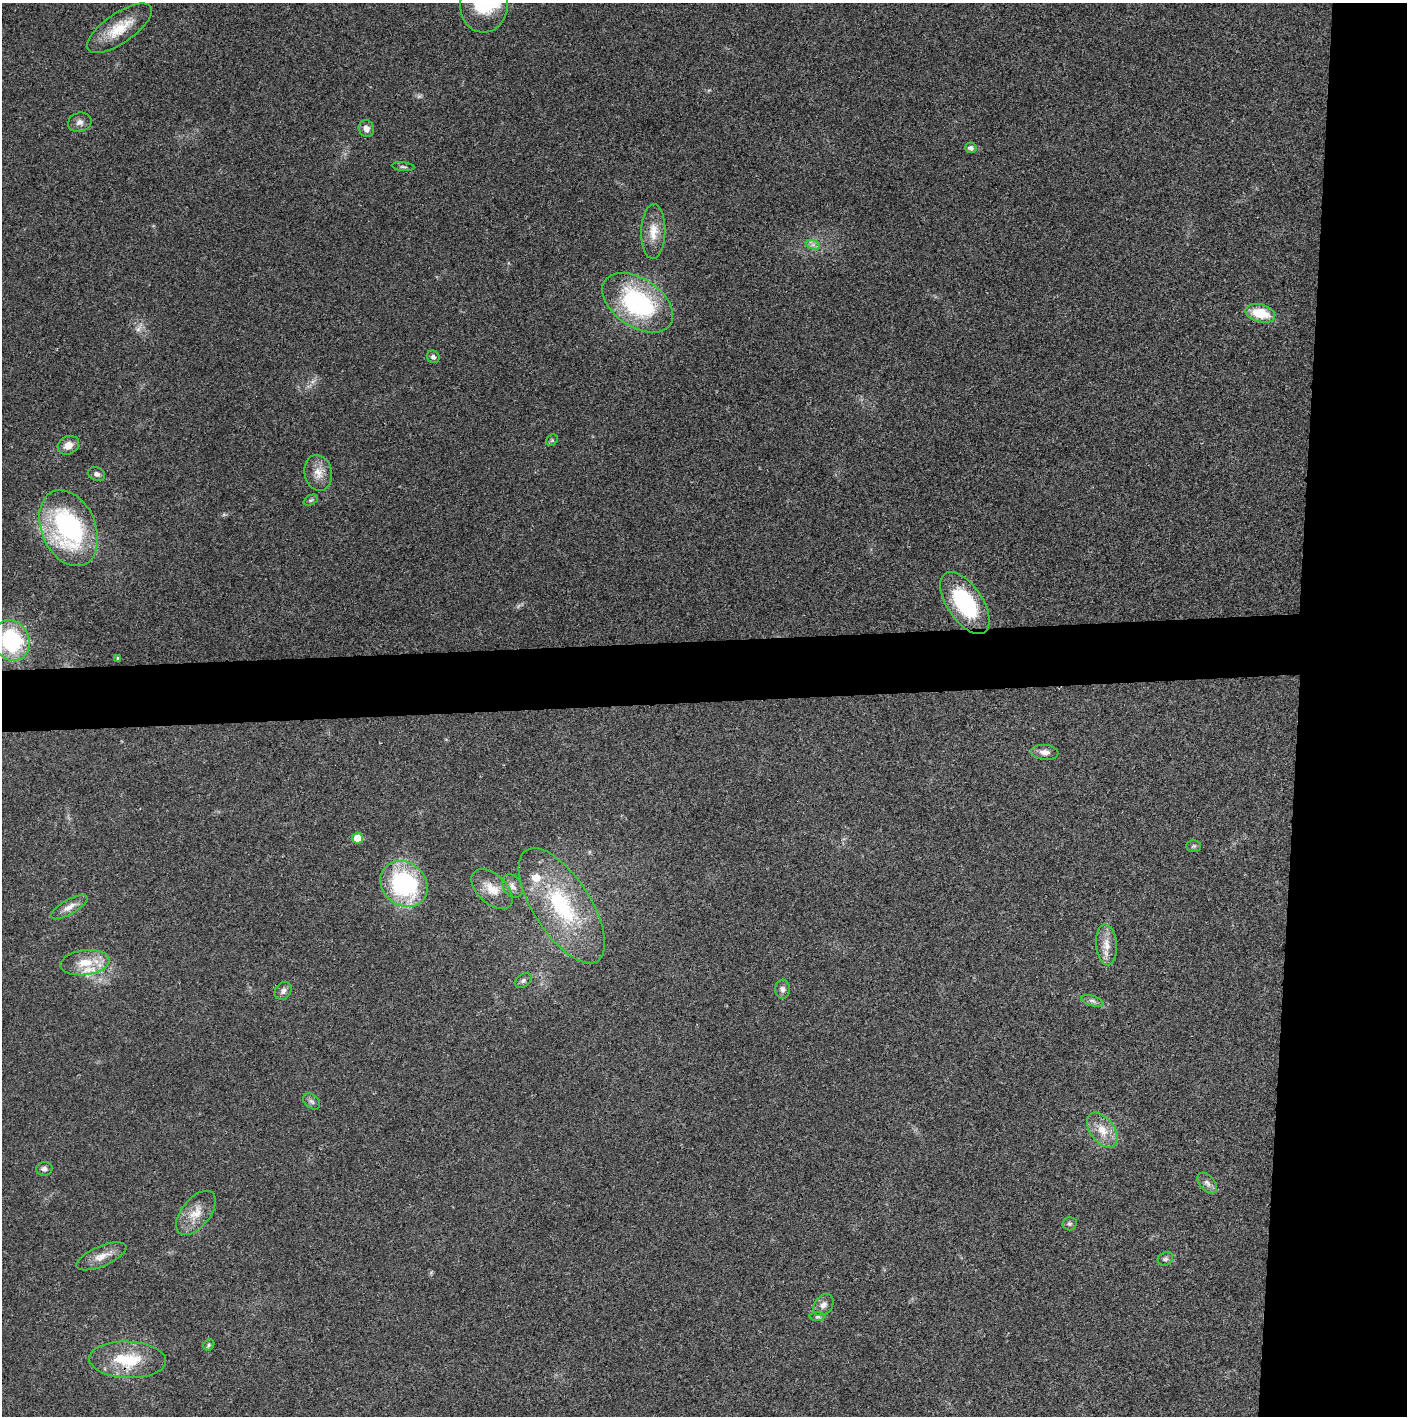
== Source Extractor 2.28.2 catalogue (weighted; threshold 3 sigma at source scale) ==
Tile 6 of 3 x 3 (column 3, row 2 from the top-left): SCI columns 2814-4218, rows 1416-2829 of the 4220 x 4243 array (HDU 1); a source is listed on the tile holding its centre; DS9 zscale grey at full resolution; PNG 1409 x 1418 px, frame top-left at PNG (2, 3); each listed source drawn as its Kron ellipse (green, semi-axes under 4 px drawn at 4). Shown black and unused: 12% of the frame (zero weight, under 3 of 4 exposures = <1% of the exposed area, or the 3 px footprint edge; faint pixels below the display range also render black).
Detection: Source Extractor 2.28.2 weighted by HDU 2 'WHT'; one run over the whole footprint, this tile lists its part. Background 0.0195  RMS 0.0041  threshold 0.0185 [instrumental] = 3 sigma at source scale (4.5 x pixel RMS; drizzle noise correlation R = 1.50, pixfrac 1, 0.05/0.05 arcsec/px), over >= 5 px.
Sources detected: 49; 1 too faint to see at this stretch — neither listed nor drawn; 2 inside a brighter listed object's ellipse — not listed separately; the other 46 listed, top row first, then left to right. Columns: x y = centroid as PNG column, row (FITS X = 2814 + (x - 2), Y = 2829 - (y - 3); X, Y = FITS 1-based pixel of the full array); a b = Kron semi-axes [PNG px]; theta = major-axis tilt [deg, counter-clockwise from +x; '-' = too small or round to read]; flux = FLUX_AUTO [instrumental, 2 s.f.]
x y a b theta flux
484 5 27 24 86 22
119 28 38 15 34 12
80 122 12 9 16 2
366 129 8 7 - 2.2
971 148 6 5 - 1.3
403 167 11 3 -6 0.76
653 231 27 12 88 7.1
813 245 7 4 -19 1.2
638 303 39 24 -34 56
1260 313 15 8 -14 12
433 357 7 6 - 1.2
552 440 6 5 - 0.59
68 445 11 9 28 4
318 473 18 13 -79 5.2
97 474 9 6 -25 1.5
311 500 8 5 25 0.81
69 528 40 27 -67 66
965 603 35 18 -56 35
11 640 21 18 -66 35
118 658 4 3 - 0.62
1045 752 14 7 -6 2.6
357 838 5 5 - 7.1
1194 846 7 6 - 0.83
404 884 25 21 -41 53
512 886 13 9 -59 2.4
492 889 25 14 -43 6.9
562 906 66 28 -57 44
69 907 21 7 30 3.5
1106 945 20 10 -85 5.3
85 963 25 12 7 9.3
523 981 9 6 33 1.3
783 989 9 7 -90 1.6
283 991 9 8 - 2
1092 1001 11 5 -17 1.4
312 1101 10 6 -39 1.2
1102 1130 20 12 -52 6.8
44 1169 8 6 5 1.5
1207 1183 12 7 -47 2
196 1213 26 14 51 7.2
1069 1224 7 7 - 0.96
101 1256 27 10 23 5.2
1165 1259 8 6 30 1
823 1305 12 8 54 2.3
818 1317 8 4 0 0.66
209 1345 6 5 - 0.68
128 1360 38 18 -2 18
Overlapping masked pixels (flux is a lower limit): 2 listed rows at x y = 44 1169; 128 1360
Isophote crosses this tile's border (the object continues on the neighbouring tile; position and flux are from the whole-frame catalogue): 2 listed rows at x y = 484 5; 11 640